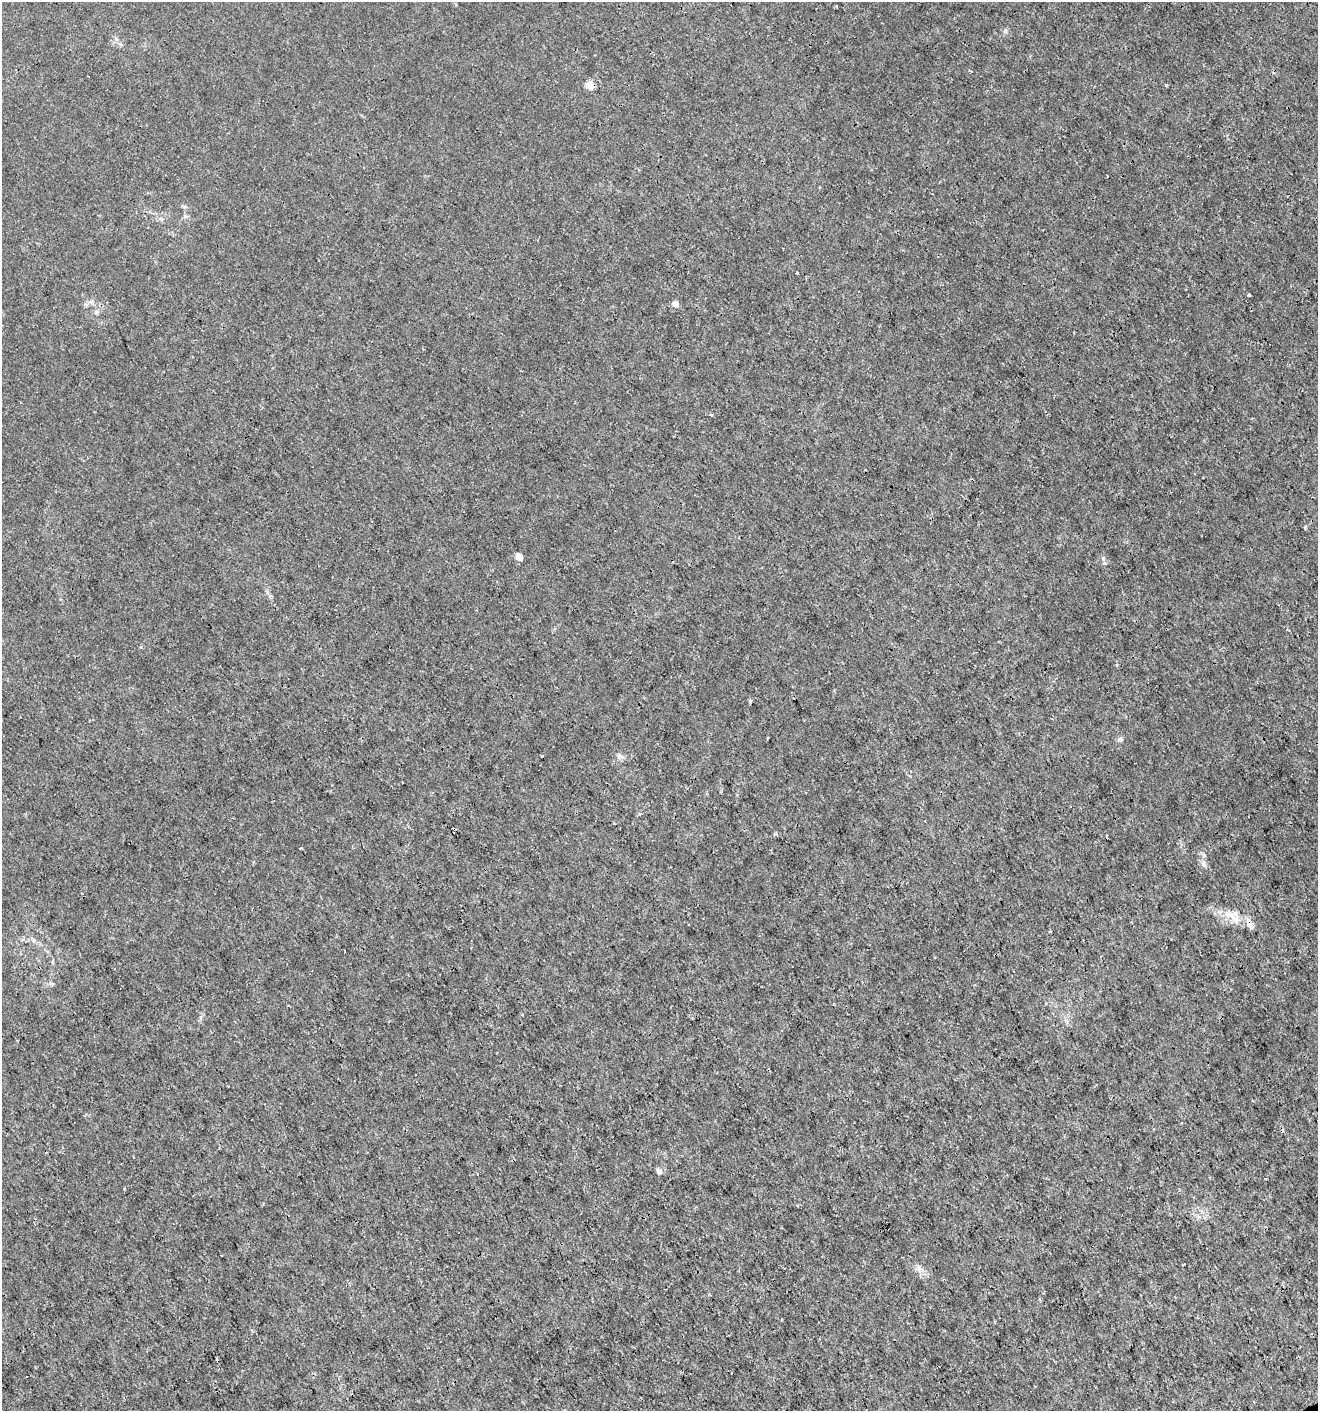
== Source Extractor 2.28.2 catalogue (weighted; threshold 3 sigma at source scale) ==
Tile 6 of 4 x 4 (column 2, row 2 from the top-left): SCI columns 1405-2720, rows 2821-4229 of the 5499 x 5638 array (HDU 1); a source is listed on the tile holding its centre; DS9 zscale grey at full resolution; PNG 1320 x 1413 px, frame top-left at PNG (2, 2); no overlay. Shown black and unused: <1% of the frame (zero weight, under 3 of 4 exposures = <1% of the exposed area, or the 3 px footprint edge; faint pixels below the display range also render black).
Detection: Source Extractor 2.28.2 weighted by HDU 2 'WHT'; one run over the whole footprint, this tile lists its part. Background 4.62e-04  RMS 9.4e-04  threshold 0.00424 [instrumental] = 3 sigma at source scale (4.5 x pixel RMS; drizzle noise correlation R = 1.50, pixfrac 1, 0.0396/0.0396 arcsec/px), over >= 5 px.
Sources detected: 25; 3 cosmic-ray / hot-pixel residue — not listed; the other 22 listed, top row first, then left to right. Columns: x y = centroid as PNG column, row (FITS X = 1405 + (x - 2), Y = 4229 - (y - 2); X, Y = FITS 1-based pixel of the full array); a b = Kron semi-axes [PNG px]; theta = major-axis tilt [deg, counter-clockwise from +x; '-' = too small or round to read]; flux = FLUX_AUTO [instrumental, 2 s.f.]
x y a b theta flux
1006 31 7 4 -90 0.16
590 85 5 5 - 2.3
1166 85 3 3 - 0.094
1249 295 3 3 - 0.4
92 302 7 4 -71 0.17
675 304 5 4 - 0.86
97 312 6 5 - 0.26
711 415 5 3 - 0.098
519 557 5 4 - 1.3
767 738 3 3 - 0.22
1120 739 7 5 21 0.2
620 756 10 6 -15 0.3
454 829 4 2 - 0.17
776 834 6 3 -73 0.11
1204 855 7 4 -46 0.15
1203 864 8 5 -46 0.24
1234 918 21 6 -37 0.9
1250 925 15 6 -54 0.55
659 1171 6 6 - 0.33
1265 1179 3 2 - 0.083
919 1268 7 4 -71 0.23
995 1322 3 2 - 0.096
Overlapping masked pixels (flux is a lower limit): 3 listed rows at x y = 590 85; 454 829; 1250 925
Unlisted compact peaks at least as high as the median listed source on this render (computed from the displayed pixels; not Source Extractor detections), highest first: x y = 1103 558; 1305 528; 750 701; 797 273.